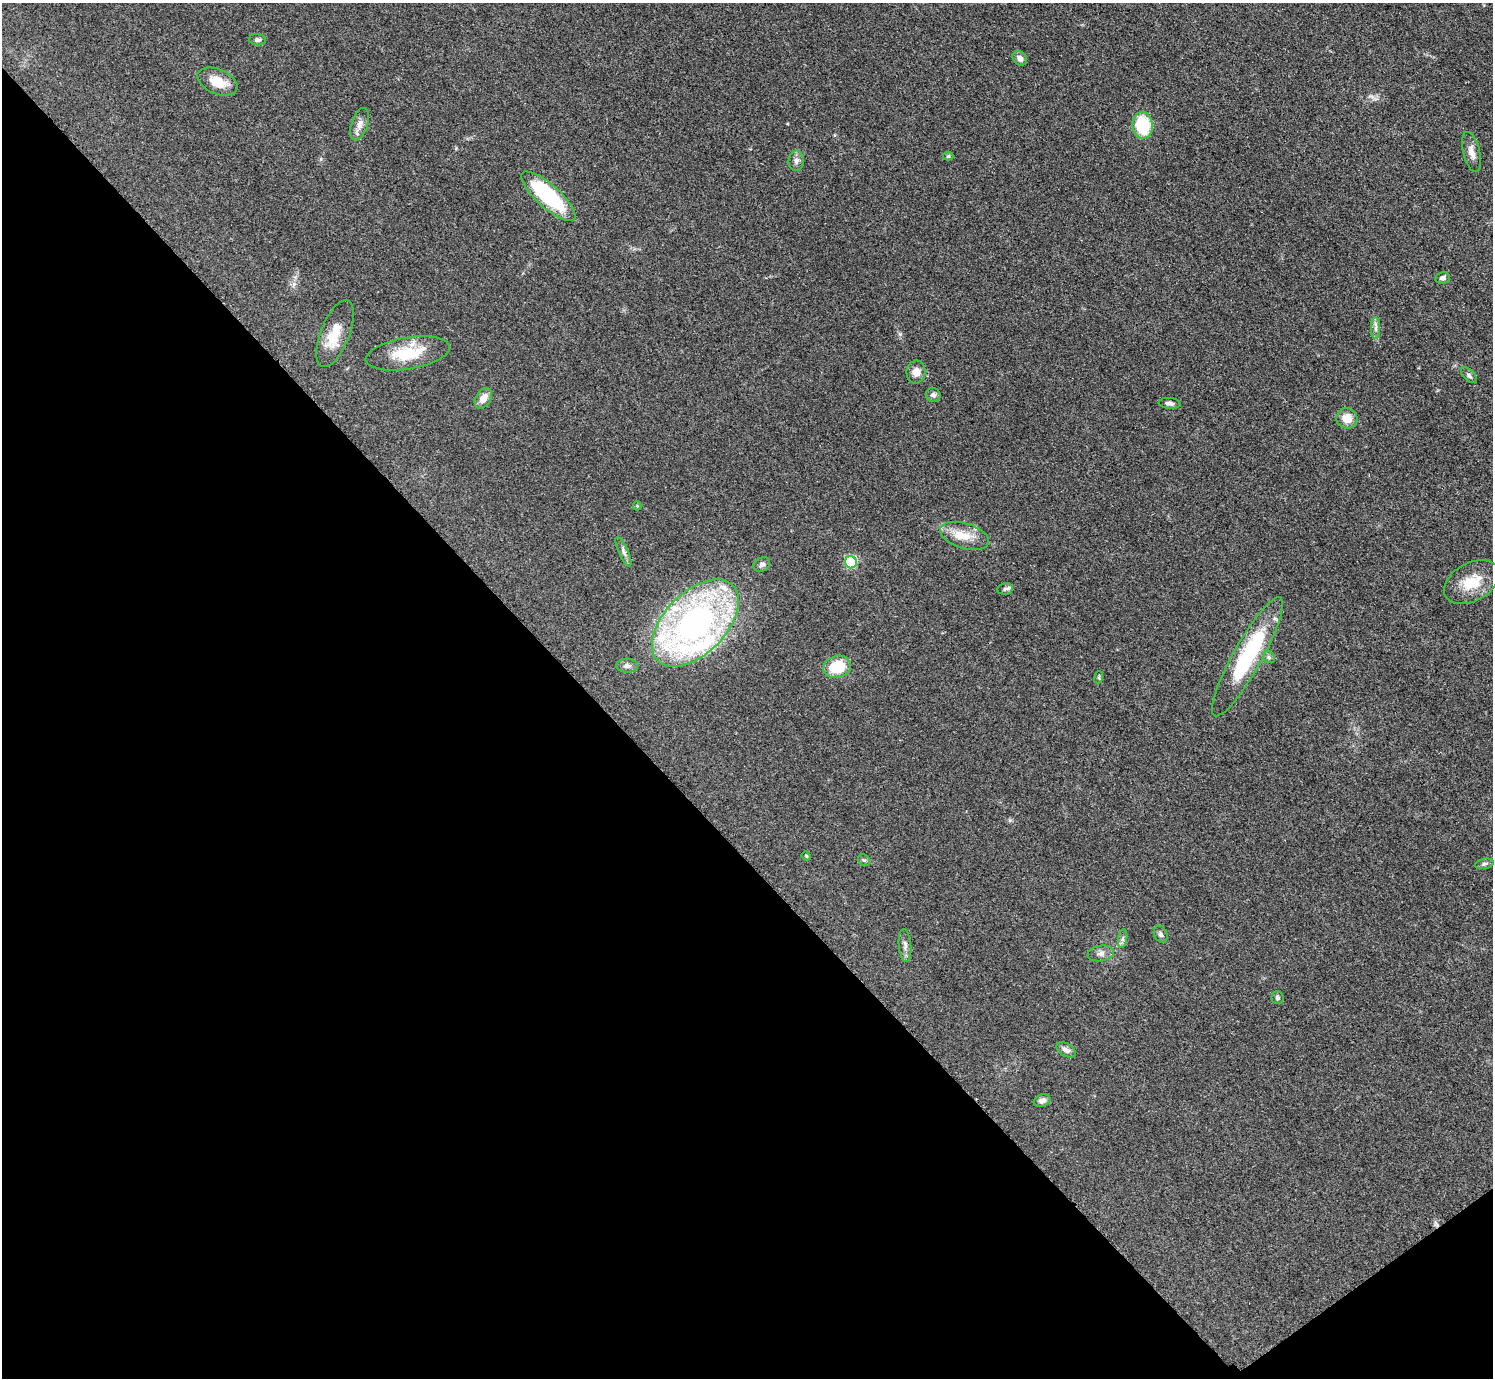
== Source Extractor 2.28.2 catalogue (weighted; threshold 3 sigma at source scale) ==
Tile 14 of 4 x 4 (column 2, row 4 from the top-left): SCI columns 1499-2989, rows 311-1686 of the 5984 x 5981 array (HDU 1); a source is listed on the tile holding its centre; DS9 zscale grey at full resolution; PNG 1495 x 1380 px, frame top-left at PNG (2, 3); each listed source drawn as its Kron ellipse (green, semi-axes under 4 px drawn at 4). Shown black and unused: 41% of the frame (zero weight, under 3 of 5 exposures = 1% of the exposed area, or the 3 px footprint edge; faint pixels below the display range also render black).
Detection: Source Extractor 2.28.2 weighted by HDU 2 'WHT'; one run over the whole footprint, this tile lists its part. Background 0.0959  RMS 0.0067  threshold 0.0301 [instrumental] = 3 sigma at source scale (4.5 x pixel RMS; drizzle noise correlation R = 1.50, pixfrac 1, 0.05/0.05 arcsec/px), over >= 5 px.
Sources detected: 47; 5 inside a brighter listed object's ellipse — not listed separately; the other 42 listed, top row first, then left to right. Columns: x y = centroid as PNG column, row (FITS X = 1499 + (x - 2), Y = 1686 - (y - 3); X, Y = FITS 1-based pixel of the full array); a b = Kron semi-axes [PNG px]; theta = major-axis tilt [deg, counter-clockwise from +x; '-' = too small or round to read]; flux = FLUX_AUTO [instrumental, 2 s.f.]
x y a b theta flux
257 40 8 5 -5 1.7
1020 58 8 6 -42 3.3
217 82 21 12 -22 12
360 124 17 8 71 4.6
1143 125 13 10 -83 33
1472 152 20 8 -76 5
948 156 5 4 - 1
796 161 10 7 85 2.7
548 196 35 11 -42 59
1443 278 7 6 - 2.1
1376 328 11 4 90 2.2
335 334 35 14 69 16
408 353 42 15 9 26
916 372 11 9 80 6.1
1469 375 10 5 -45 1.9
933 395 7 7 - 2
483 398 11 7 58 7.1
1170 403 11 5 -6 2.3
1347 418 10 10 - 8.4
637 506 4 4 - 0.62
964 536 25 12 -17 12
623 552 16 4 -66 2.5
851 562 6 6 - 49
762 565 8 6 28 2.2
1472 582 30 19 29 18
1005 589 8 6 11 1.5
695 623 53 30 45 210
1247 657 67 14 61 65
1269 657 6 5 - 1.4
627 666 11 7 -1 2.9
837 667 14 11 15 22
1099 677 6 4 73 0.85
806 856 5 4 - 0.67
864 860 6 5 - 1.1
1484 864 9 5 13 1.6
1161 934 9 6 -66 2
1123 939 9 4 81 1.8
905 946 16 6 -85 3.1
1101 953 13 7 9 3.5
1277 998 6 6 - 1.4
1066 1050 10 6 -30 3
1042 1101 8 6 23 2.9